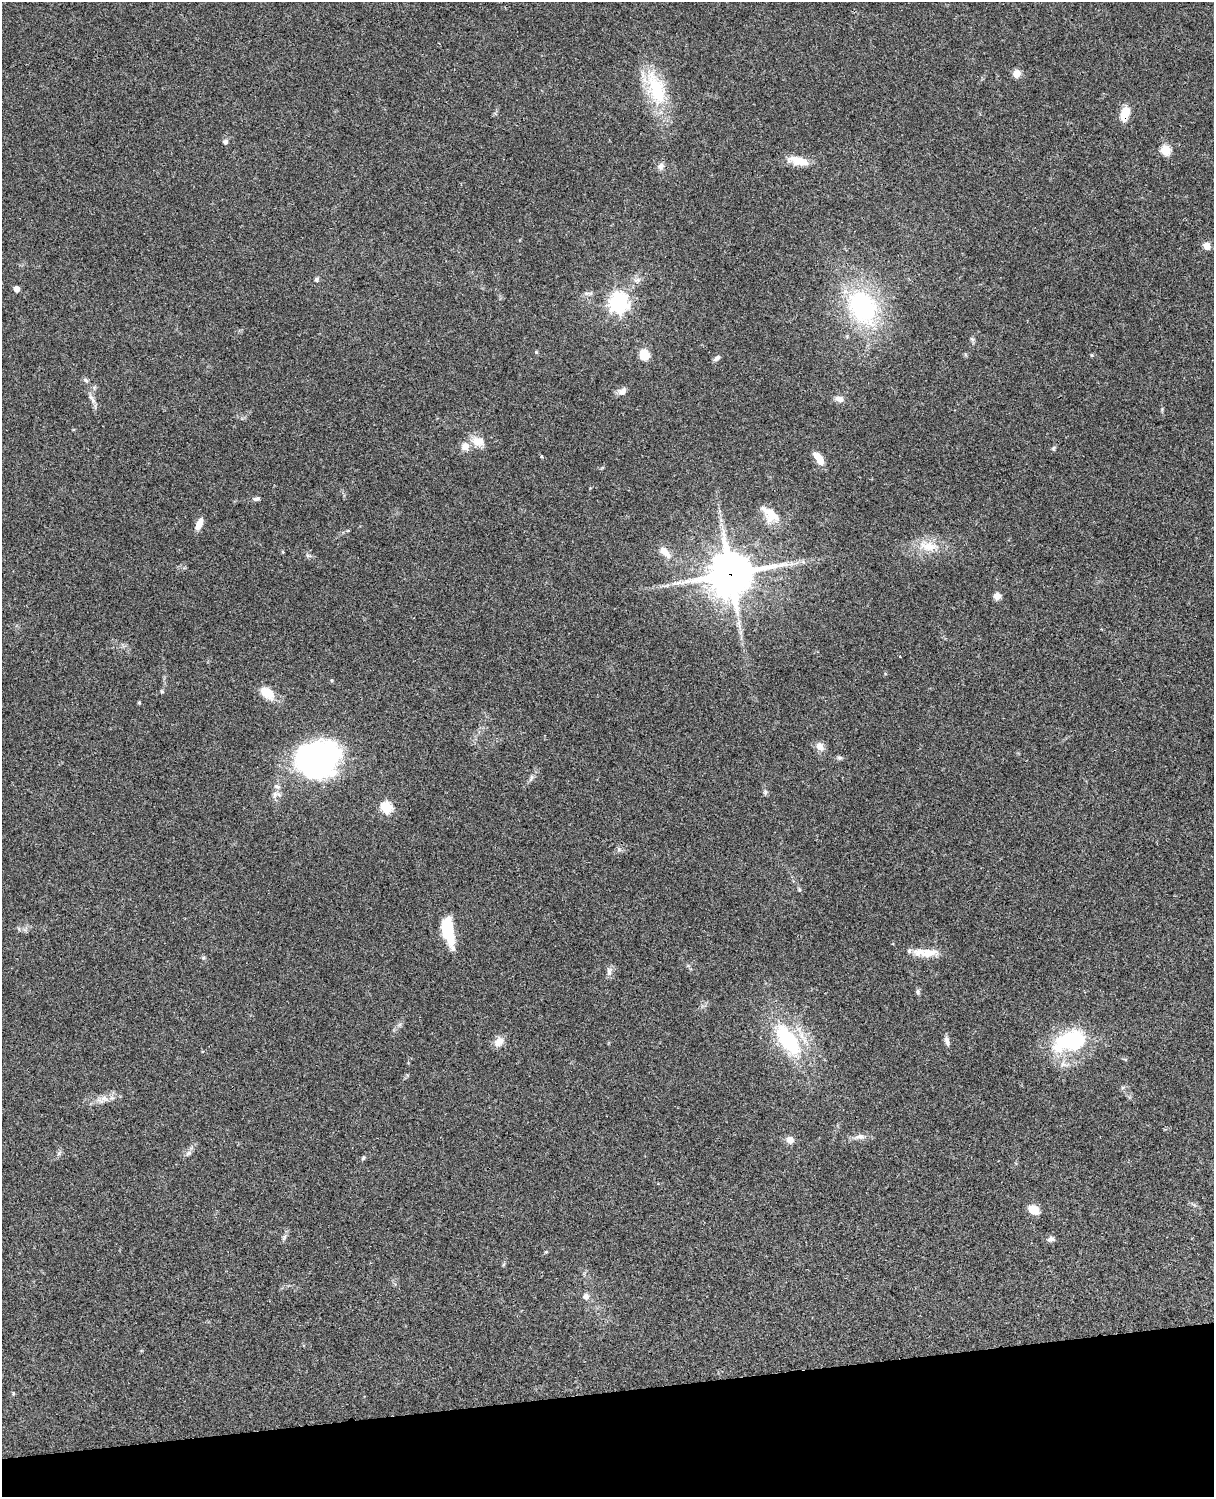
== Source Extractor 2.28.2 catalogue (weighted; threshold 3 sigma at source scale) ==
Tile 10 of 4 x 3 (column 2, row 3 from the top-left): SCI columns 1334-2545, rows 278-1772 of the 5088 x 4927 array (HDU 1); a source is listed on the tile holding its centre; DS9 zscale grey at full resolution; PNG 1216 x 1499 px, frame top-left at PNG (2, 2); no overlay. Shown black and unused: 7% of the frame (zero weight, under 3 of 4 exposures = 6% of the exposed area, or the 3 px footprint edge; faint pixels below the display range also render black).
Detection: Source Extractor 2.28.2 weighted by HDU 2 'WHT'; one run over the whole footprint, this tile lists its part. Background 0.0821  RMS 0.006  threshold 0.0271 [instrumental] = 3 sigma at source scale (4.5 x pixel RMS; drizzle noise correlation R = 1.50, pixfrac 1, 0.05/0.05 arcsec/px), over >= 5 px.
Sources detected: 70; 1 cosmic-ray / hot-pixel residue — not listed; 3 inside a brighter listed object's ellipse — not listed separately; the other 66 listed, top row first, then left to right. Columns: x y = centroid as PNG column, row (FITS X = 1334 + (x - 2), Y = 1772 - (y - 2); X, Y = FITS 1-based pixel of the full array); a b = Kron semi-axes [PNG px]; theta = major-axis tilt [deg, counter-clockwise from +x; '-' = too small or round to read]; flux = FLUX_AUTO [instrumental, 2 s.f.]
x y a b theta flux
1017 73 8 7 - 5.2
656 89 46 21 -70 38
1125 114 13 8 73 12
225 142 6 5 - 2.1
1165 150 5 5 - 36
798 161 28 10 -13 9.5
661 166 9 8 - 2.6
1206 246 9 8 - 3.7
316 279 5 5 - 1.4
637 280 11 7 22 2.8
16 289 4 4 - 5.2
587 293 7 4 17 1.3
618 303 7 7 - 300
863 307 43 32 -61 81
972 339 7 4 -45 1.1
536 352 4 4 - 0.78
644 355 10 8 -74 12
1092 355 5 3 - 0.54
717 358 9 5 39 1.9
86 380 8 5 -44 1.3
622 391 11 8 31 3.2
92 399 17 5 -59 2.9
839 399 12 7 -14 3.4
478 441 20 13 -18 7.9
1053 448 7 5 82 0.95
542 457 5 3 - 0.64
820 461 12 7 -57 6.8
256 499 11 5 1 1.6
770 514 28 14 -41 11
199 524 14 7 67 5.2
928 546 31 13 -10 14
283 552 5 3 - 0.57
665 552 19 9 -49 7
731 574 15 14 - 2100
997 596 7 6 - 4.5
162 691 6 4 -68 0.78
267 693 17 11 -40 10
139 703 5 3 - 0.54
820 746 11 9 -60 4.3
839 758 8 5 14 1.3
317 759 44 35 21 160
531 778 11 5 71 1.8
765 792 8 5 90 1.3
275 794 10 8 62 3
386 807 6 5 - 51
799 890 6 4 -89 0.73
448 931 35 13 -79 20
926 953 30 10 1 10
203 958 5 4 - 0.8
609 971 13 7 81 2.7
918 992 8 5 -81 1.3
789 1040 41 19 -56 57
947 1041 14 6 -77 2.6
1069 1041 48 27 17 46
499 1042 14 10 40 5.3
104 1098 10 8 -20 3.5
860 1137 15 7 7 3.8
790 1140 8 7 - 4.4
59 1153 8 5 46 1.3
188 1153 10 6 38 2
363 1158 5 5 - 0.87
1034 1210 11 8 -31 7.5
284 1237 8 5 69 1.5
1051 1239 8 6 12 2.3
586 1296 6 6 - 4
13 1393 5 3 - 0.59
Overlapping masked pixels (flux is a lower limit): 2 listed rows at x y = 1125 114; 731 574